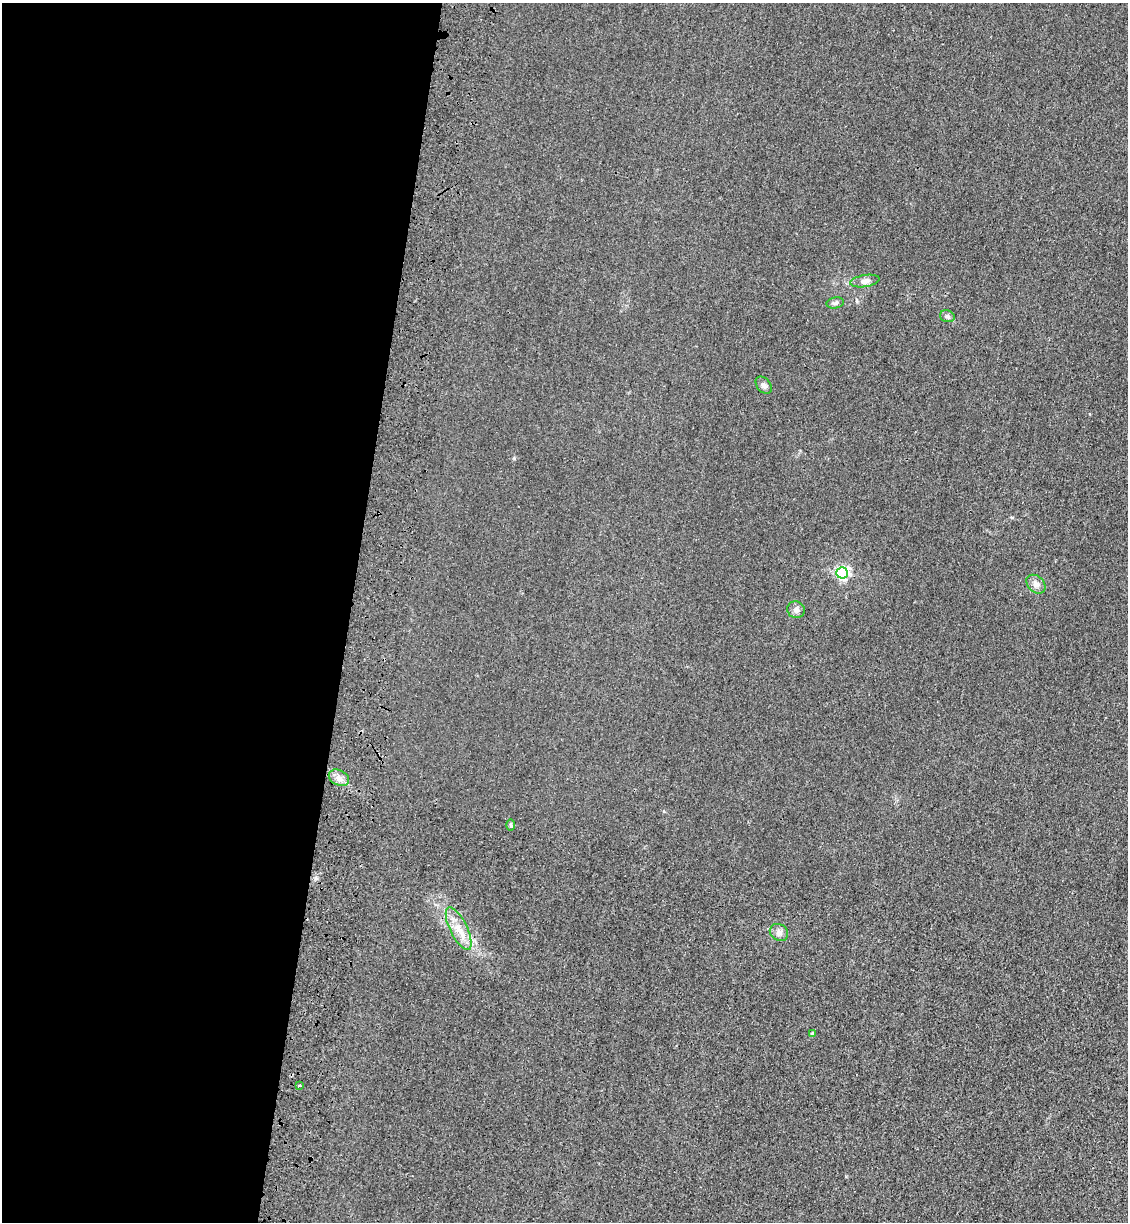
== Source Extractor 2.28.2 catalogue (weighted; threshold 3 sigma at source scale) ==
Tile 5 of 4 x 4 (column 1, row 2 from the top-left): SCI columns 234-1359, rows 2465-3684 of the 5085 x 4929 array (HDU 1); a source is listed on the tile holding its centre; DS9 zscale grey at full resolution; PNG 1130 x 1224 px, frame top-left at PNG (2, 3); each listed source drawn as its Kron ellipse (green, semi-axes under 4 px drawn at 4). Shown black and unused: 31% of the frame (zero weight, under 3 of 4 exposures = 6% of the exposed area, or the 3 px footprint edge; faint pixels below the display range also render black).
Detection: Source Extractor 2.28.2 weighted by HDU 2 'WHT'; one run over the whole footprint, this tile lists its part. Background 0.0311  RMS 0.0056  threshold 0.0251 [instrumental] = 3 sigma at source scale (4.5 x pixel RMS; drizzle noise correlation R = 1.50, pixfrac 1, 0.05/0.05 arcsec/px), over >= 5 px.
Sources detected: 13; all 13 listed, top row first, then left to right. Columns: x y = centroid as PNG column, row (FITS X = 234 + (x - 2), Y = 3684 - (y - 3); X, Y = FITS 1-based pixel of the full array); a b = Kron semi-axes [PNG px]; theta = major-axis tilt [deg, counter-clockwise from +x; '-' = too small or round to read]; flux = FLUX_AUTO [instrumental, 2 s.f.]
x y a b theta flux
865 281 15 6 9 2.5
835 303 9 5 12 1.4
947 316 7 5 -16 1.3
764 385 10 7 -50 1.9
842 573 5 5 - 110
1036 584 11 8 -44 2.9
796 610 9 8 - 2.3
339 778 11 7 -28 3.1
511 825 6 4 -89 0.78
459 929 23 8 -64 8.3
779 932 10 8 -33 2.5
812 1034 4 4 - 1
299 1086 3 3 - 1.2
Unlisted compact peaks at least as high as the median listed source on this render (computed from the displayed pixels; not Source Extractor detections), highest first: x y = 514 458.